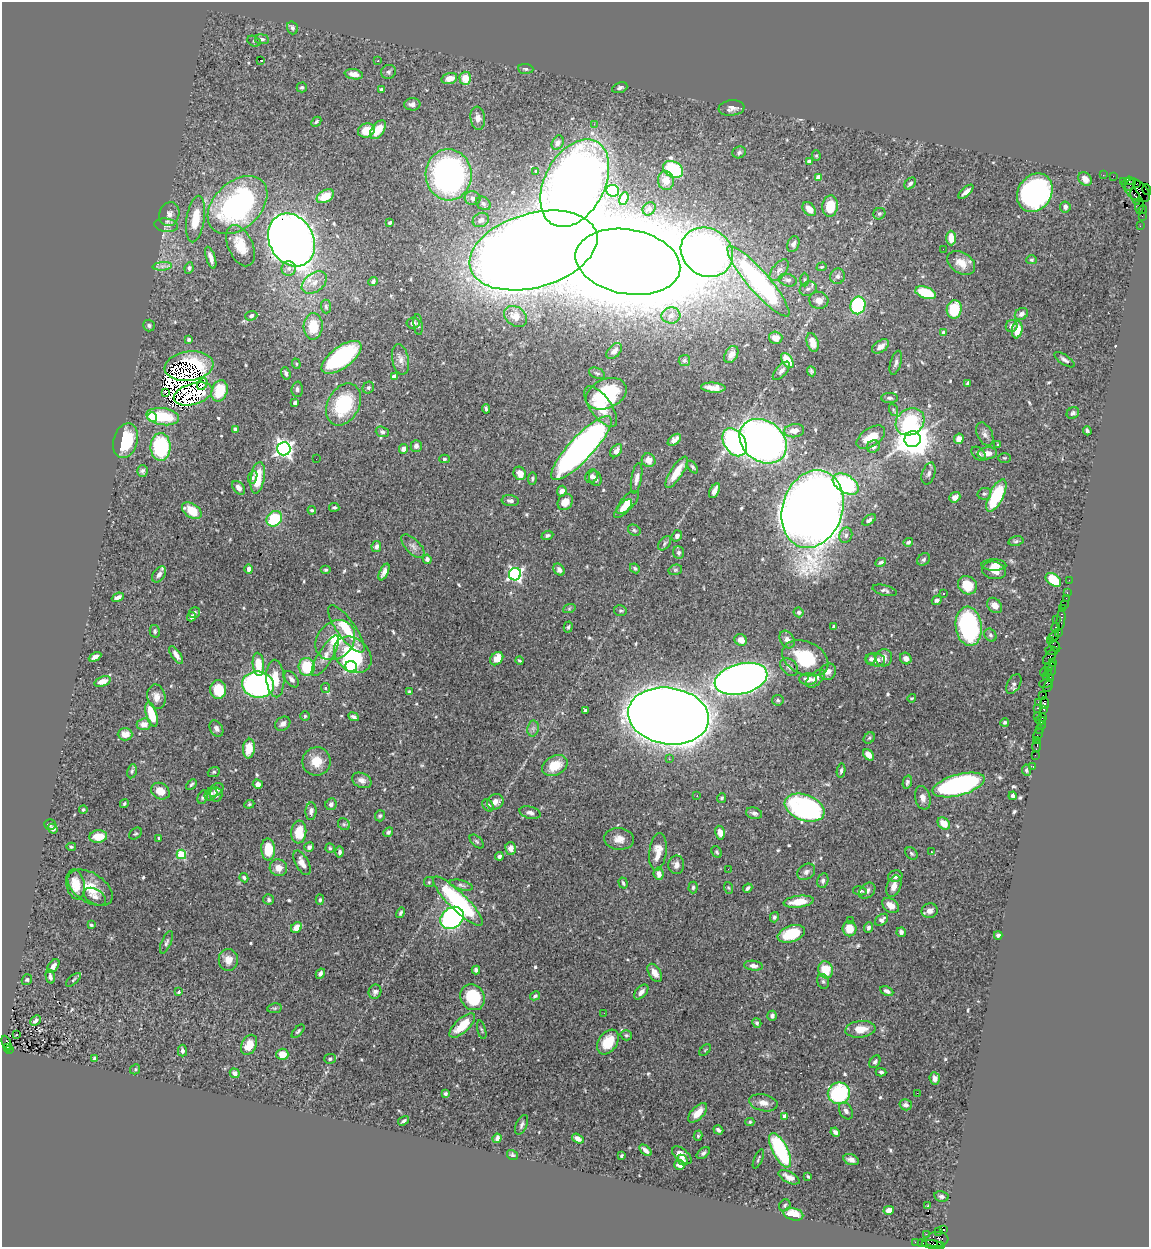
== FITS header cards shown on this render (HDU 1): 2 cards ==
NAXIS1  =                 1147
NAXIS2  =                 1245

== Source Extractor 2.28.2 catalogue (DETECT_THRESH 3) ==
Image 1147 x 1245 px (HDU 1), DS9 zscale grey, 1 PNG px = 1 image px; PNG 1151 x 1249 px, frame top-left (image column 1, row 1245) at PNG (2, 2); each listed source drawn as its Kron ellipse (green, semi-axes under 4 px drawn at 4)
Background 1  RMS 0.03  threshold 0.0892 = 3 sigma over >= 5 px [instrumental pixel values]
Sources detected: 577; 8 with non-positive FLUX_AUTO (blend fragments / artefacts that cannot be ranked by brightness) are neither listed nor drawn; of the other 569, the 500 brightest by FLUX_AUTO listed and drawn (69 fainter detections omitted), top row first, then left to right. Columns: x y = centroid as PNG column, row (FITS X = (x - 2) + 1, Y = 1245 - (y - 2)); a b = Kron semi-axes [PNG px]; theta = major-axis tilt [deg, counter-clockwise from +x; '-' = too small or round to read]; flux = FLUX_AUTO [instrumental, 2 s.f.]
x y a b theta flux
292 28 6 5 - 5.2
262 39 7 5 -8 4.3
254 41 7 5 -26 3.2
260 60 3 2 - 33
378 61 3 3 - 9.3
526 69 7 5 -5 3.6
388 72 8 6 24 4.6
354 74 9 5 -10 17
465 78 7 6 - 30
449 79 8 5 15 19
302 87 5 5 - 4
620 88 8 5 21 6
381 90 4 4 - 6.1
412 104 8 6 2 9.2
732 108 13 7 7 12
478 118 11 7 -83 12
316 122 5 4 - 4.3
594 124 2 2 - 6.1
366 130 8 7 - 36
378 130 10 6 54 38
558 143 7 5 61 7.5
739 152 7 6 - 5.3
816 156 5 4 - 2.7
809 161 4 4 - 15
673 169 10 8 -29 130
536 171 3 3 - 3.1
449 175 25 23 -87 620
1103 175 2 2 - 20
1113 176 2 2 - 16
818 178 4 4 - 33
1085 179 7 6 - 11
666 180 9 8 - 14
1124 181 3 3 - 110
1129 181 4 4 - 200
575 183 47 30 62 2300
910 183 7 4 46 4.5
1130 184 7 2 53 140
1136 184 3 3 - 59
1147 189 5 3 - 41
1136 190 16 9 -37 550
613 191 6 6 - 40
966 192 9 3 42 10
1035 193 20 16 58 640
325 196 9 6 29 36
1135 197 8 3 -72 400
472 198 8 7 - 9.1
624 199 6 4 69 7.2
483 203 8 6 -35 5.9
237 205 35 23 43 430
830 206 11 8 81 44
1139 206 8 3 90 77
1065 207 5 5 - 7.5
649 209 7 6 - 4.6
809 209 8 5 -49 22
1143 209 4 2 - 60
169 214 12 10 72 14
879 214 6 5 - 3.9
1142 216 2 2 - 15
196 219 23 9 82 51
481 220 8 6 30 9.9
390 222 4 3 - 3.8
166 225 12 6 -6 9.4
1140 226 2 2 - 27
951 238 7 4 -88 22
291 240 28 22 -61 2200
793 244 8 6 68 7.7
240 246 22 12 -66 45
943 249 2 2 - 26
533 250 66 37 16 9500
707 252 27 23 -33 1600
211 258 11 4 -72 13
1031 260 5 4 - 2.8
628 262 53 32 -10 19000
961 263 15 10 -33 28
162 266 9 4 5 6.7
822 267 5 4 - 2.6
189 268 6 4 82 5.2
289 268 7 7 - 9
779 270 13 6 52 9.5
838 276 8 7 - 7.4
788 280 9 6 -16 6.7
804 280 7 3 89 2.6
758 281 45 10 -49 410
373 282 5 4 - 4.3
314 283 14 9 36 20
808 289 9 7 24 7.6
926 293 10 5 -19 75
819 300 9 8 - 15
858 305 9 7 70 190
326 306 7 5 -86 4
954 309 9 7 81 74
1021 314 7 5 31 8
671 315 9 8 - 11
251 316 6 5 - 5.5
516 316 12 9 -35 19
413 323 6 5 - 7.3
418 324 10 4 -83 4.2
149 325 6 5 - 4.4
313 326 13 9 87 51
1012 326 6 5 - 12
1017 330 9 5 81 31
944 332 4 4 - 11
776 338 7 6 - 19
189 339 4 4 - 3.7
813 343 10 5 -72 18
881 346 9 6 35 12
614 351 9 6 46 9.4
731 355 9 6 61 14
341 357 23 10 37 250
400 359 15 8 -79 13
684 360 6 5 - 4
787 360 8 5 -57 40
1064 360 12 4 -34 6.5
896 363 12 5 75 7
296 364 5 4 - 2.6
189 366 24 14 7 42
781 371 11 5 48 6.3
811 371 5 4 - 3.4
286 373 6 4 -71 5
597 373 8 5 -22 3.9
394 377 4 4 - 14
202 384 6 4 59 9.8
968 384 4 3 - 4.6
368 388 6 5 - 4.1
713 388 12 5 -4 17
297 389 7 6 - 5.1
220 391 11 8 71 63
165 392 3 3 - 13
193 394 20 10 17 26
606 394 21 14 23 150
890 398 8 5 -1 4.3
295 403 4 3 - 5.4
343 404 22 15 61 130
601 407 24 10 -54 57
486 409 5 3 - 4.1
894 410 6 4 -70 3.1
1073 413 6 5 - 5.1
152 417 5 4 - 82
163 417 16 8 -8 81
910 422 15 12 36 120
235 429 4 4 - 5.3
794 431 10 6 7 17
1087 431 4 3 - 3.7
382 432 7 5 -18 5
985 434 12 7 -65 9.3
871 437 16 9 33 44
913 439 8 8 - 5000
959 439 5 4 - 14
674 440 8 4 39 14
126 441 18 12 73 78
763 441 25 20 -38 1400
735 442 15 10 -56 530
998 445 4 3 - 2.7
416 446 6 5 - 9.2
161 447 14 10 -88 160
873 447 6 6 - 9.3
581 448 42 12 47 930
284 449 7 6 - 870
403 449 5 4 - 9.5
616 451 7 5 52 9
987 453 10 6 6 15
979 454 8 5 -45 6.3
1004 458 6 5 - 2.6
316 459 2 2 - 5.3
444 459 5 4 - 3.2
649 460 7 6 - 16
693 467 7 4 -53 3.6
142 471 6 5 - 5.1
677 472 18 6 57 34
520 473 7 6 - 20
929 473 11 6 71 6.8
592 476 7 6 - 5.9
253 477 6 3 67 5.3
258 478 16 7 80 51
595 478 8 6 -67 7.5
637 478 15 5 80 9.9
532 479 6 4 81 3.5
846 484 14 8 -32 210
239 488 8 5 -52 8.5
562 491 5 4 - 13
715 491 8 4 62 12
984 494 7 6 - 4.2
996 495 18 7 64 120
955 497 6 5 - 13
510 501 9 5 -7 7
565 502 8 7 - 27
628 502 14 6 46 23
334 507 5 4 - 3
623 509 12 5 48 17
812 509 40 30 72 3900
312 510 4 3 - 3.4
192 511 11 6 -35 46
274 519 8 7 - 87
869 520 7 4 35 6.3
634 530 6 5 - 3.6
547 535 6 4 23 4.3
846 535 8 6 67 6.3
677 536 6 5 - 6
1016 541 8 5 11 4
908 542 5 4 - 4.1
665 543 8 5 51 4.6
413 546 15 7 -45 10
376 547 5 5 - 6
679 553 6 5 - 4.5
427 559 4 4 - 5.5
924 559 7 5 46 4.6
881 562 5 3 - 4.2
994 565 12 6 -1 13
635 568 5 4 - 3.5
249 569 5 4 - 9.3
326 570 5 4 - 3.1
559 570 6 5 - 8.3
675 570 7 5 14 3.2
994 570 12 8 -11 21
384 572 9 4 64 8.8
159 574 9 5 54 9.2
515 574 6 6 - 480
1053 580 9 5 -38 70
1069 580 2 2 - 26
967 585 10 8 -37 41
885 590 12 5 -14 5.9
1067 592 3 2 - 89
944 593 3 3 - 14
118 597 6 3 24 7.9
1066 598 2 2 - 16
937 600 5 4 - 5.4
995 605 8 6 -46 14
1064 605 2 2 - 75
569 609 6 4 20 3
1062 609 3 3 - 68
620 611 6 5 - 3.9
194 612 6 5 - 3.6
799 612 5 5 - 4.6
192 617 5 4 - 9.3
1056 619 4 3 - 63
1061 619 10 3 84 150
969 626 20 13 -83 290
568 627 6 4 73 2.7
833 627 4 3 - 3.5
1055 628 5 3 - 160
346 629 28 9 -54 56
155 631 6 5 - 4.3
1059 632 4 3 - 60
990 635 7 5 -50 4.6
1054 637 6 2 35 130
787 639 9 7 -60 8.6
335 640 22 17 46 66
741 640 6 5 - 19
1050 640 2 2 - 27
1055 646 7 3 -51 130
1052 651 6 3 -9 280
176 655 10 4 -54 10
353 655 21 16 -42 170
325 656 23 7 59 20
95 657 7 4 28 9.4
1049 657 8 4 48 270
805 658 24 16 -25 100
884 658 9 8 - 13
906 658 6 5 - 9.1
497 659 7 5 46 26
871 659 5 4 - 5.5
875 660 10 6 -6 12
520 661 4 2 - 2.6
1052 662 4 3 - 130
258 664 12 5 -84 43
307 667 9 8 - 79
351 667 6 5 - 260
789 667 10 7 -45 7.8
1048 667 2 2 - 74
1052 669 7 3 81 360
828 672 9 7 47 9.3
1045 672 5 3 - 430
1048 672 3 3 - 230
1047 676 3 3 - 110
275 678 19 9 -86 37
292 679 9 5 -51 7.1
741 679 27 15 14 2100
808 679 9 6 -3 14
815 679 11 6 44 13
1050 679 4 2 - 46
102 681 8 5 19 15
1046 683 6 3 19 170
1014 684 11 6 60 6.1
258 685 16 13 -8 540
1048 686 6 2 66 170
325 688 5 4 - 2.7
218 690 9 8 - 56
409 692 4 3 - 2.8
1043 695 2 2 - 51
156 697 12 9 -77 16
912 698 4 4 - 2.9
778 700 6 5 - 3.7
1038 702 4 2 - 110
1045 703 6 3 -81 190
1037 708 3 2 - 190
1044 709 3 3 - 120
585 711 4 3 - 4.4
151 714 13 5 -73 61
305 716 5 5 - 2.9
668 716 41 28 -8 7800
1038 716 2 2 - 9.9
353 717 5 3 - 4.9
1042 718 3 2 - 90
1040 721 5 3 - 120
1005 722 4 4 - 3.4
144 724 7 6 - 14
283 724 8 6 39 8.1
1041 725 3 2 - 58
216 728 9 6 -60 7.5
533 728 8 5 79 6
1040 729 3 2 - 83
125 734 7 6 - 23
1038 734 6 3 64 58
869 738 6 5 - 3.1
1036 740 4 2 - 17
1037 746 6 3 79 120
249 749 10 6 83 30
868 755 6 4 -47 14
1035 755 2 2 - 39
669 759 3 2 - 4.5
316 761 14 14 - 35
555 766 13 9 27 45
1033 766 4 3 - 32
1026 770 6 4 -82 3.6
132 771 7 4 79 3.6
841 771 7 4 81 4.1
214 772 6 4 21 3.4
362 780 10 7 -25 11
907 782 7 4 78 4.7
191 784 6 3 44 3.3
258 784 5 4 - 13
959 785 27 10 15 410
216 790 8 5 41 6.6
160 791 10 8 -31 23
211 794 7 5 45 5.5
216 795 7 6 - 6.9
697 796 3 2 - 3.6
1013 796 4 4 - 5.8
203 797 7 5 64 3.8
722 798 5 4 - 3.3
923 798 12 7 -75 13
495 802 8 7 - 13
124 804 5 4 - 2.7
249 804 5 4 - 2.6
331 804 6 5 - 7.4
488 805 7 5 -54 8
805 808 21 13 -20 340
83 810 4 3 - 2.6
311 811 9 5 85 8.4
530 813 10 6 -15 8.2
754 813 8 5 -15 7
380 816 6 5 - 3.7
944 823 7 5 -44 26
50 824 6 5 - 4.1
344 824 6 5 - 3.7
53 829 5 4 - 8.1
299 832 11 7 84 45
388 832 5 4 - 5.2
720 833 7 4 -77 16
135 834 7 5 40 3.3
98 836 9 6 8 41
159 838 3 3 - 2.6
619 839 15 11 -5 19
477 841 8 5 -45 3.8
71 847 5 4 - 2.7
309 847 5 5 - 7.8
330 848 5 4 - 2.9
511 848 6 5 - 12
268 849 11 7 -87 48
340 852 5 4 - 5.8
658 852 19 8 83 24
717 852 6 4 -62 3.2
931 852 3 2 - 12
911 853 7 5 -45 3.6
181 854 5 4 - 110
499 856 4 4 - 5.2
302 863 13 6 -61 15
676 865 9 8 - 10
278 868 9 8 - 17
728 869 2 2 - 4.3
806 872 10 7 37 7.7
659 874 6 5 - 12
895 876 7 5 13 9.6
244 878 5 4 - 4.7
823 881 7 5 75 5.9
429 882 5 5 - 2.7
623 883 6 3 -73 3.6
75 884 15 9 -80 33
461 885 12 5 -14 5.7
894 886 11 7 68 16
693 887 6 4 87 3.5
90 888 25 14 -32 43
729 888 6 4 -70 2.6
748 888 5 3 - 4.6
860 891 7 4 -9 4.6
867 891 9 6 44 8.9
95 897 12 7 -30 8.8
269 900 5 5 - 4.3
320 900 5 4 - 3.8
458 901 34 9 -45 230
799 902 15 6 7 35
890 905 9 6 -39 17
930 911 8 7 - 9.7
400 913 5 4 - 3.7
774 917 5 4 - 4.5
452 918 13 10 37 380
851 920 3 2 - 3
882 920 7 5 39 8
91 925 3 3 - 2.9
296 927 6 5 - 21
868 927 5 4 - 4.7
849 929 7 7 - 25
901 932 5 4 - 6.7
791 934 14 8 20 70
998 935 4 3 - 4.9
166 942 12 5 66 5
228 960 11 9 -90 18
53 966 8 5 53 9.4
753 966 9 5 -7 8.7
476 970 4 4 - 4.8
825 970 8 7 - 50
655 973 10 6 -58 15
320 974 5 4 - 6
50 976 7 4 -77 5.6
27 980 6 5 - 3
73 980 9 3 41 3
823 981 7 5 -73 4.4
887 991 7 4 -25 7.3
179 992 4 3 - 4.7
375 992 7 6 - 8.1
641 992 9 5 47 10
535 996 5 4 - 3.9
473 997 13 12 - 92
275 1008 7 5 10 3.5
604 1013 2 2 - 2.7
772 1016 5 4 - 5.4
36 1020 6 3 43 5.7
757 1023 5 4 - 4
462 1026 16 7 42 44
860 1029 15 8 6 30
482 1030 9 3 -75 2.8
298 1031 8 3 48 3.3
16 1034 3 2 - 6.2
626 1035 6 5 - 3.3
6 1042 7 4 -65 300
608 1042 13 9 55 52
249 1045 11 7 63 30
7 1047 3 2 - 95
10 1049 2 2 - 130
705 1050 7 4 46 2.7
182 1051 6 4 -88 6.8
282 1054 6 6 - 21
95 1059 4 3 - 5.4
330 1059 6 5 - 4.3
875 1062 7 5 54 4.5
135 1069 5 4 - 2.8
881 1072 5 4 - 4
235 1073 5 4 - 8.7
935 1078 6 5 - 8.2
839 1093 11 10 - 170
917 1093 2 2 - 46
445 1094 4 3 - 4.4
763 1103 14 8 -12 16
906 1105 6 5 - 6.9
846 1111 9 6 -58 7.7
698 1113 12 6 47 22
785 1116 4 4 - 14
404 1121 6 3 34 4.4
750 1122 4 4 - 3.1
522 1125 10 5 66 5.6
718 1130 5 3 - 5.4
835 1132 5 4 - 6.1
698 1136 5 4 - 3.1
497 1138 5 4 - 6.2
578 1139 6 4 -35 9.3
645 1150 7 3 -42 8.1
780 1150 19 7 -63 170
703 1153 7 4 40 4.7
512 1155 6 4 -34 3.2
682 1155 11 6 -40 14
621 1156 3 3 - 3
758 1159 10 3 67 3.3
682 1160 6 4 -45 6.8
851 1160 8 5 -21 8.8
680 1165 5 5 - 11
789 1177 11 5 -27 13
808 1177 4 3 - 2.7
941 1196 7 5 -9 6
785 1205 6 5 - 3.4
928 1206 3 3 - 47
889 1210 5 4 - 18
793 1214 10 6 -14 39
944 1229 4 3 - 1100
938 1231 2 2 - 17
926 1234 2 2 - 25
937 1239 12 7 5 980
915 1242 2 2 - 18
922 1243 4 3 - 46
932 1244 11 3 -8 400
941 1245 3 2 - 73
At the frame edge (FLAGS 8, measured only in part): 2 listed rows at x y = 1147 189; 941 1245
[69 fainter detections neither listed nor drawn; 8 non-positive-flux detections neither listed nor drawn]